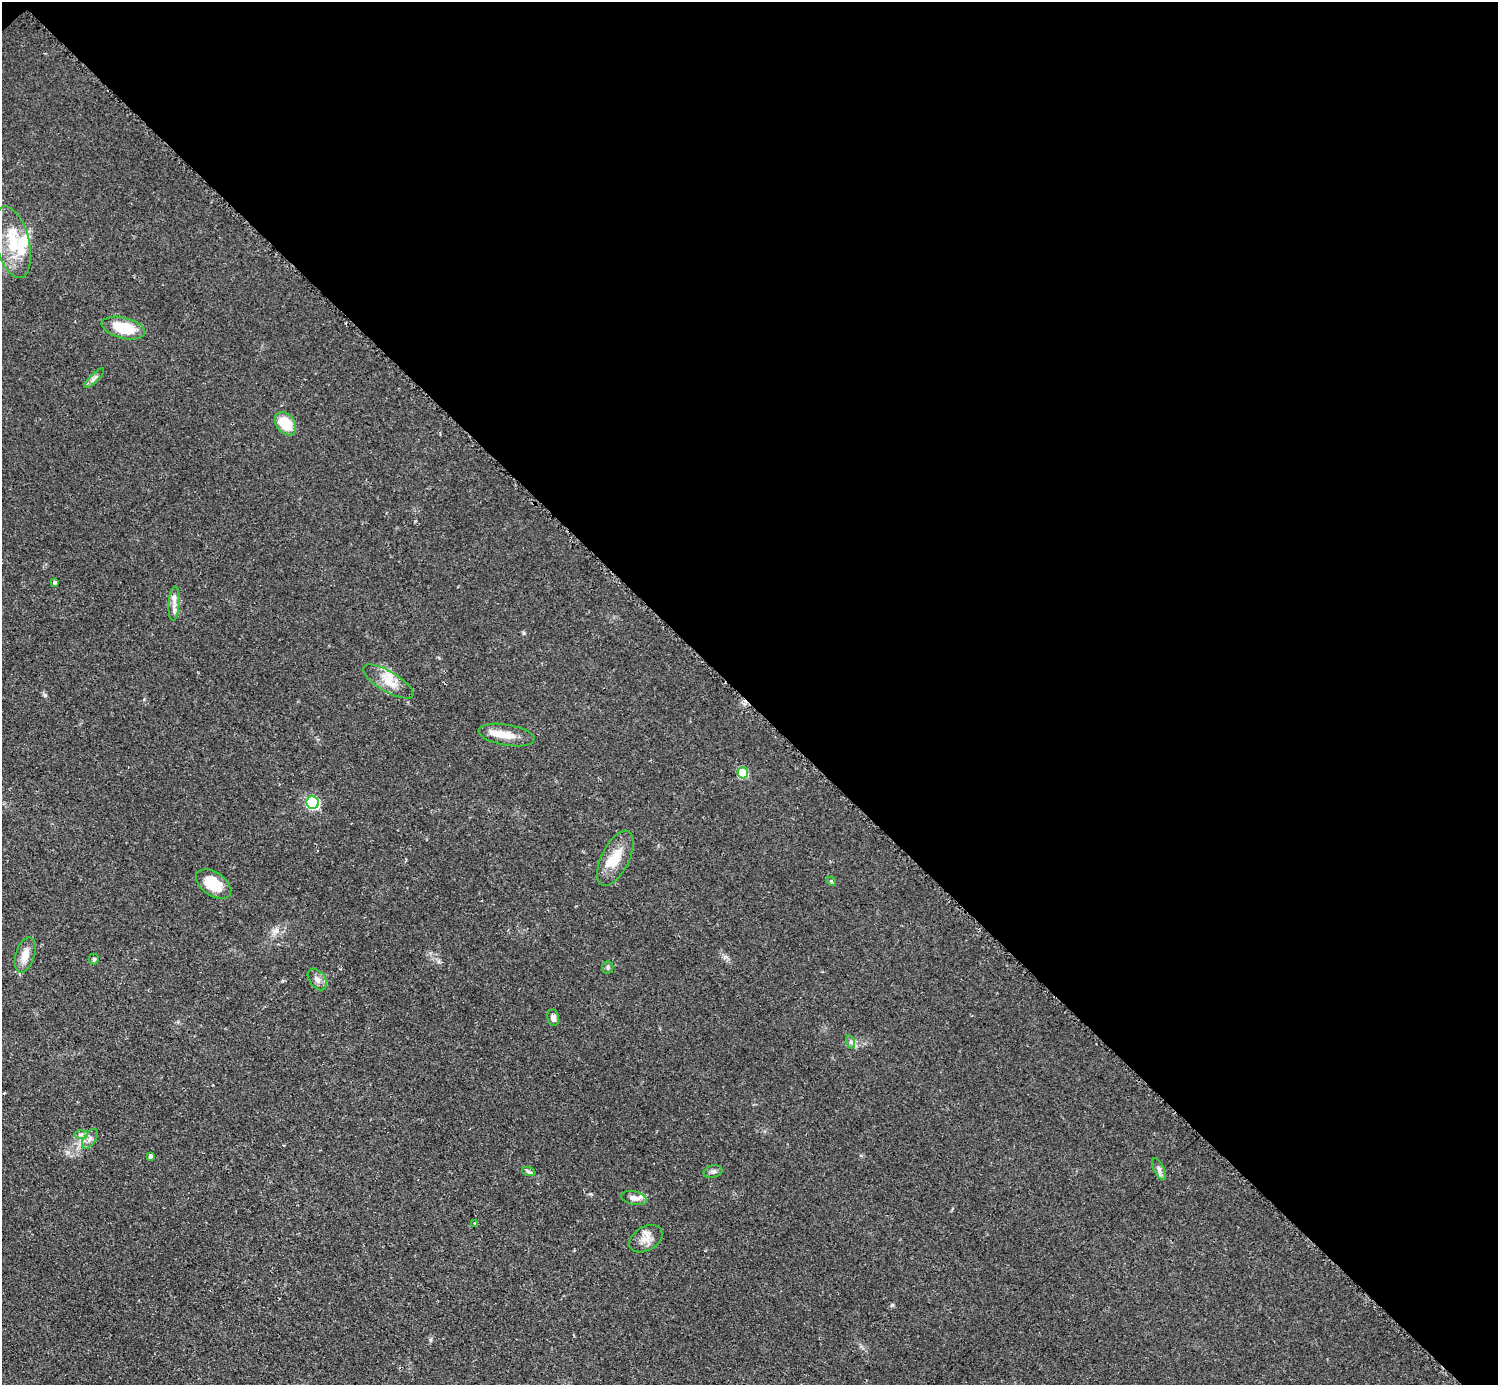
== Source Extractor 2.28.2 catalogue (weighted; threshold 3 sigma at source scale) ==
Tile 3 of 4 x 4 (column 3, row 1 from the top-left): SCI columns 3000-4495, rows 4456-5838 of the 5993 x 5993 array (HDU 1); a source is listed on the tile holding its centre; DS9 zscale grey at full resolution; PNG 1500 x 1387 px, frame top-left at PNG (2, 2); each listed source drawn as its Kron ellipse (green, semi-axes under 4 px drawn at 4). Shown black and unused: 51% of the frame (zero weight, under 2 of 3 exposures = <1% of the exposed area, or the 3 px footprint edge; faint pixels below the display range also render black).
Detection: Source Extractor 2.28.2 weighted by HDU 2 'WHT'; one run over the whole footprint, this tile lists its part. Background 0.0508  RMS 0.0077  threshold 0.0346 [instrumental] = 3 sigma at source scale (4.5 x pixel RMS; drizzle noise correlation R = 1.50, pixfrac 1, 0.05/0.05 arcsec/px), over >= 5 px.
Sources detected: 35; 7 inside a brighter listed object's ellipse — not listed separately; the other 28 listed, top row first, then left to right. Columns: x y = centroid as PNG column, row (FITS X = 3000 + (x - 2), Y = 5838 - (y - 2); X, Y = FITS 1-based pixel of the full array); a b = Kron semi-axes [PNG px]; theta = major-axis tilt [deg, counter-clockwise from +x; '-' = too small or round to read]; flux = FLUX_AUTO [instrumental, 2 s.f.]
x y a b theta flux
12 242 37 16 -76 27
123 328 22 10 -14 28
94 378 13 4 45 2.4
285 424 13 9 -53 20
55 582 3 3 - 1.1
174 604 17 5 86 5.1
388 682 29 10 -30 12
507 735 28 10 -10 11
743 773 5 5 - 29
313 803 6 6 - 99
615 858 30 14 64 17
831 881 5 4 - 0.86
214 884 20 11 -35 18
25 955 18 9 72 8.6
94 959 5 5 - 1.1
608 967 6 5 - 1.5
317 979 12 8 -53 4.2
553 1018 8 5 -79 3.3
851 1042 6 4 -72 1.3
81 1134 7 4 0 1.8
90 1139 11 6 58 3.1
151 1156 4 3 - 1.9
1159 1169 12 5 -65 2.7
529 1172 7 4 -19 1.4
713 1172 10 6 13 2.2
634 1198 13 6 -11 4.1
475 1223 3 2 - 0.9
646 1239 18 12 31 8
Unlisted compact peaks at least as high as the median listed source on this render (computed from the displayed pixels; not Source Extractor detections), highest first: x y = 892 1305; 45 695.